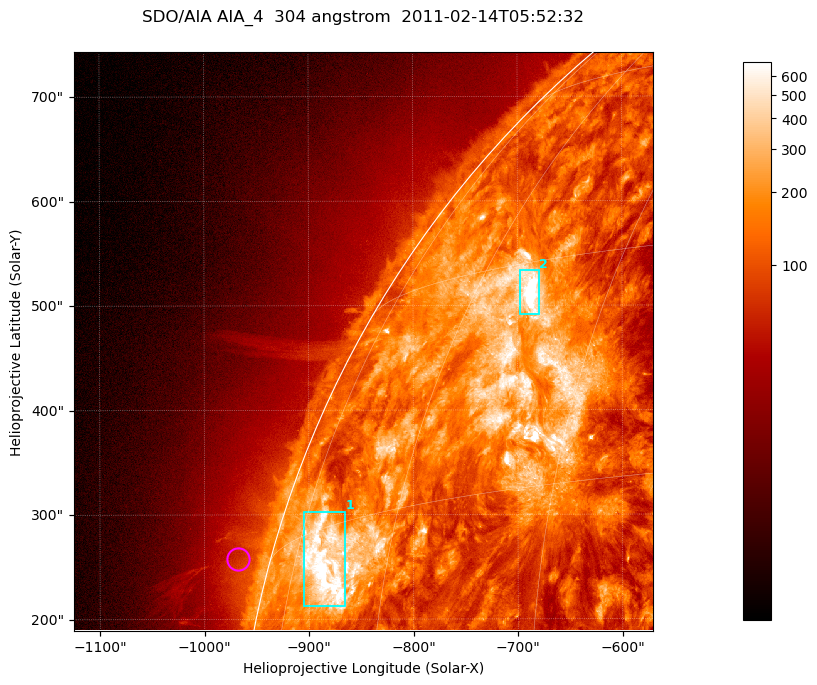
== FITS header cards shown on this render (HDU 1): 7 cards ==
TELESCOP= 'SDO/AIA '           / For AIA: SDO/AIA
INSTRUME= 'AIA_4   '           / For AIA: AIA_ATA1, AIA_ATA2, AIA_ATA3 or AIA_AT
WAVELNTH=                  304 / [angstrom] Wavelength
WAVEUNIT= 'angstrom'           / Wavelength unit: angstrom
DATE-OBS= '2011-02-14T05:52:32.124' / [ISO] Date when observation started; ISO 8
CTYPE1  = 'HPLN-TAN'           / CTYPE1; Typically HPLN
CTYPE2  = 'HPLT-TAN'           / CTYPE2; Typically HPLT

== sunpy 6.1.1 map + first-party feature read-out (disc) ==
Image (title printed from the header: SDO/AIA AIA_4  304 angstrom  2011-02-14T05:52:32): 923 x 923 px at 0.6 arcsec/px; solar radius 972 arcsec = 1619 px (partial field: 4.9% of the solar disc is inside the frame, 47% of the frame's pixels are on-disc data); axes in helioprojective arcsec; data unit not stated in the header (colour bar unlabelled)
Orientation: roll -0.132 deg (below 1 deg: not rotated)
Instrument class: DISC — disc imager (sunpy class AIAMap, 304 A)
Bright regions (active regions / flare kernels): reference = the on-disc median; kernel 7 px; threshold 5 sigma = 371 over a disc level ~131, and >= 1.15x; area >= 851 px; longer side >= 11 px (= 6.6 arcsec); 2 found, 2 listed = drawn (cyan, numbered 1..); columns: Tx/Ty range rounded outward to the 2 arcsec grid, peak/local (2 s.f.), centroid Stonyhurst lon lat
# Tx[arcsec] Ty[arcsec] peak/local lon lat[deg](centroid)
1 -906..-866 212..304 8 -69 +13
2 -698..-680 490..534 30 -53 +28
Off-limb structures (1.02-1.3 R_sun): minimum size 400 px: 3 found; the strongest spans PA ~75..80 deg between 1.02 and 1.06 R_sun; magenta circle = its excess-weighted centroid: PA ~75 deg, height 1.03 R_sun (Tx ~-968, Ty ~258 arcsec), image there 1.5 x the reference